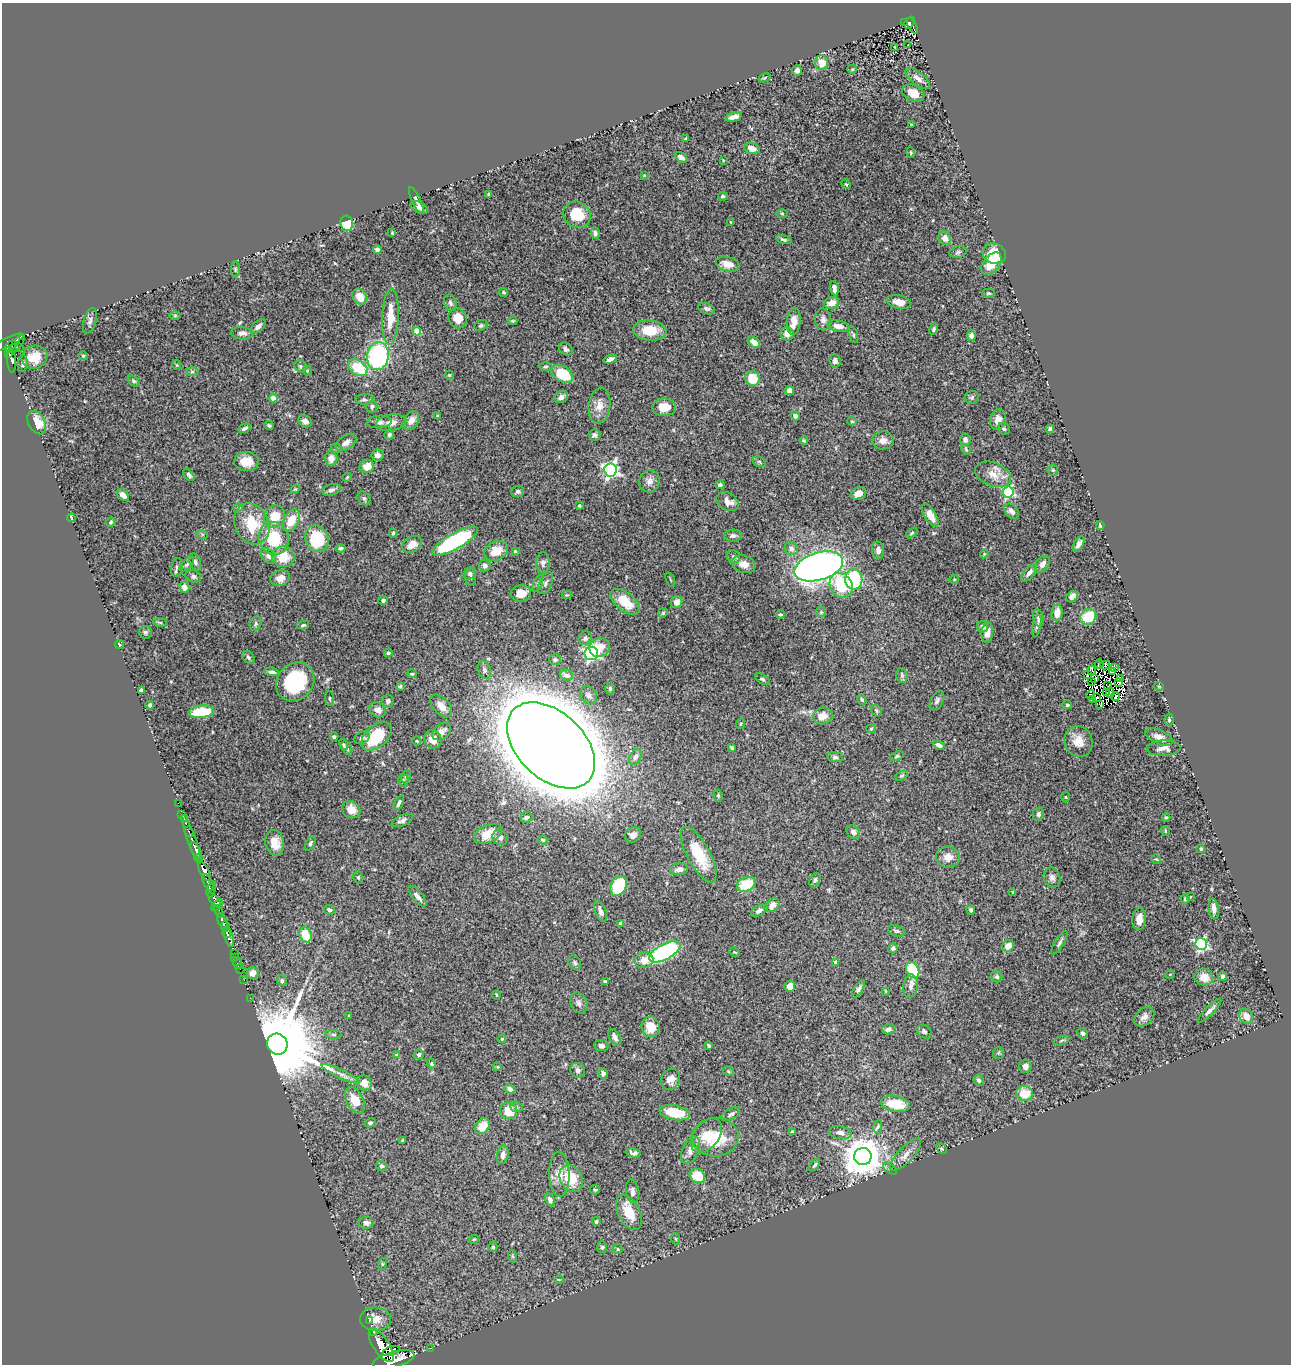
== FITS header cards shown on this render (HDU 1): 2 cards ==
NAXIS1  =                 1289
NAXIS2  =                 1362

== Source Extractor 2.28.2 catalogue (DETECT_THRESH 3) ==
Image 1289 x 1362 px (HDU 1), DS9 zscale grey, 1 PNG px = 1 image px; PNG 1293 x 1366 px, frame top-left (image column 1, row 1362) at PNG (2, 3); each listed source drawn as its Kron ellipse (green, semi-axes under 4 px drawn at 4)
Background 1.96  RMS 0.038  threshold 0.113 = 3 sigma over >= 5 px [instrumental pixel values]
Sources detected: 445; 8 with non-positive FLUX_AUTO (blend fragments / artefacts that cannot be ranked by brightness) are neither listed nor drawn; the other 437 listed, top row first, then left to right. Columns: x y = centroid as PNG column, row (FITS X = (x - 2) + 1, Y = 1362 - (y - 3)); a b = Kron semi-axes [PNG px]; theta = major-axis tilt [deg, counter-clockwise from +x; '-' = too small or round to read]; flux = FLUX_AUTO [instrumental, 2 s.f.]
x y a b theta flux
904 23 2 2 - 20
910 23 6 3 54 220
912 26 8 3 -62 240
908 44 3 2 - 5.4
895 47 3 2 - 1.9
821 63 7 6 - 27
852 69 5 4 - 3
797 70 5 4 - 8.3
764 78 6 3 31 3
918 78 15 6 -39 14
913 93 11 8 -27 31
733 117 8 4 13 12
911 124 2 2 - 1.9
685 139 3 3 - 3.1
752 148 8 5 -17 22
911 153 5 3 - 2.6
681 157 7 4 -34 14
723 160 4 3 - 1.7
644 175 3 3 - 1.9
846 184 5 4 - 2.8
488 195 4 3 - 4.5
723 196 5 4 - 3.9
416 200 14 4 -66 9.2
419 208 9 5 -27 9
782 214 6 4 0 2.8
577 215 14 12 -41 68
731 222 3 2 - 2.4
347 223 7 6 - 83
392 233 4 4 - 1.9
595 233 6 4 -85 6.3
945 238 7 6 - 15
784 240 8 4 -17 5.4
377 250 4 3 - 8.9
958 252 9 5 11 5.7
994 254 12 10 -23 63
728 264 12 7 -16 24
991 264 13 8 50 33
235 270 8 4 90 3.5
834 288 7 4 -80 9.9
504 292 4 4 - 3.5
988 293 6 4 2 3.9
360 297 8 6 -56 27
899 302 12 6 -12 25
450 303 8 6 -70 6.7
831 303 7 5 19 18
707 309 9 5 -20 6.6
175 315 6 3 0 2.6
390 317 28 8 88 52
458 318 10 9 - 34
823 319 11 8 -85 11
90 321 13 6 72 8.3
513 321 5 4 - 3
794 321 13 7 85 24
481 325 7 5 26 4.3
258 326 9 5 43 11
838 326 11 5 -10 16
934 329 6 4 67 4
650 330 17 10 -6 63
417 331 4 4 - 62
242 333 11 6 -3 13
787 334 7 6 - 17
853 335 9 3 -72 3.3
971 335 5 4 - 9.6
754 342 7 4 -38 20
7 343 18 5 27 1800
17 343 11 4 51 340
10 346 7 4 51 1100
19 347 2 2 - 53
566 349 7 5 -40 7.5
9 353 3 3 - 290
83 356 4 4 - 2.5
378 356 14 11 81 380
34 357 13 11 20 38
610 359 7 4 22 9.8
12 360 12 4 -86 330
835 361 7 5 -84 8
23 364 8 5 85 5.6
177 365 5 3 - 2
300 366 6 5 - 5
546 366 7 3 1 3.5
358 368 11 7 -34 90
307 371 5 4 - 3.3
192 372 6 4 0 4
562 374 12 7 -33 91
449 375 4 4 - 2.6
752 379 7 7 - 52
133 381 6 4 -42 4.2
789 390 5 4 - 13
561 397 7 5 28 11
972 397 7 6 - 5.3
273 398 4 4 - 36
364 399 9 5 3 5.4
599 406 18 11 82 27
372 407 6 5 - 5.8
664 407 12 9 0 35
438 416 4 3 - 3.6
795 416 5 4 - 10
998 420 10 8 78 19
305 421 7 5 -27 9.4
411 421 10 7 59 20
852 421 4 4 - 2.8
37 422 12 8 -62 47
379 422 12 6 3 9.9
391 422 15 8 8 17
269 425 5 3 - 3.5
244 428 6 4 24 6.5
1004 429 6 5 - 5.5
1050 429 4 3 - 5.4
389 435 5 5 - 5.3
594 435 6 5 - 7.7
804 440 4 3 - 2.9
965 440 6 5 - 9.6
883 441 11 9 9 15
346 442 12 6 35 16
337 449 6 4 -18 3
966 450 6 4 -63 3.6
377 455 6 5 - 11
331 459 7 6 - 22
246 462 12 9 -2 39
759 462 7 5 -31 4.2
367 466 7 6 - 31
610 470 6 6 - 730
1053 470 5 5 - 4.2
993 474 18 11 -22 34
189 475 7 4 -47 6.2
347 477 4 3 - 2
650 481 11 10 - 15
720 485 4 4 - 5.3
295 489 5 4 - 2.7
331 490 9 5 17 7.7
518 491 6 5 - 6.8
1008 492 5 5 - 300
858 493 8 6 26 18
123 495 7 4 -47 15
364 498 8 5 -49 5.8
728 502 12 8 -31 21
579 506 4 3 - 2.6
238 508 5 4 - 3
1011 511 9 6 -46 10
930 515 13 5 -60 28
274 516 11 10 - 47
71 518 4 2 - 3.2
291 520 12 7 63 47
111 522 5 4 - 4.9
252 524 21 17 -63 87
1100 525 4 3 - 4.5
393 533 4 4 - 3.9
912 533 7 4 37 3.7
202 534 6 3 -18 2.8
733 536 9 6 1 8.4
274 538 16 14 -69 99
317 539 13 11 -69 140
455 541 25 8 30 290
412 544 10 7 33 23
1079 544 8 4 59 11
341 548 5 3 - 5.6
791 549 7 6 - 12
878 550 8 6 -84 12
496 551 12 9 26 41
515 551 4 3 - 2.9
984 554 4 3 - 2.4
268 556 9 6 -44 8.9
283 557 11 10 - 50
734 557 7 6 - 5.9
195 562 9 5 -69 6
543 563 10 7 90 9.2
187 564 9 4 44 5.7
744 564 12 8 -17 21
1042 564 9 6 53 15
485 565 6 5 - 9
819 566 25 13 17 1800
177 567 9 6 80 6.8
470 573 6 5 - 5.3
1029 573 10 5 49 12
193 577 8 6 -21 6.5
471 577 8 5 -87 5.8
280 578 10 7 21 21
854 579 10 8 89 190
954 579 5 4 - 3.1
670 580 8 2 -69 2.4
538 583 9 4 69 5.1
545 583 12 6 66 8.4
841 585 13 11 -54 100
184 587 5 5 - 23
521 593 10 8 6 28
566 595 5 4 - 2.7
1072 597 6 5 - 15
383 600 4 4 - 5.2
625 602 17 9 -38 72
676 602 6 5 - 14
821 612 5 5 - 3.3
663 613 5 4 - 3.1
1057 613 8 5 83 30
781 614 4 3 - 3.4
1088 617 8 7 - 76
1038 618 9 5 -77 13
160 622 7 3 -9 3
256 624 7 5 66 5
303 625 6 4 9 4.2
1037 626 11 4 78 5.4
983 627 5 5 - 10
145 632 6 6 - 5.6
987 632 10 5 85 22
585 638 7 6 - 9
119 644 5 3 - 3.7
600 647 10 9 - 32
388 653 4 4 - 5.4
591 654 7 6 - 530
248 657 7 5 -46 5
555 660 6 5 - 6.1
1099 664 4 3 - 12
1105 665 5 3 - 12
1114 668 3 2 - 0.12
484 670 9 6 -71 8.9
1092 670 4 2 - 0.19
1112 671 3 2 - 5
272 672 7 4 -6 7.2
412 674 5 4 - 2.8
1088 674 3 2 - 4.2
566 675 7 5 -23 12
902 675 7 5 -70 5.6
1121 678 3 2 - 2.6
762 679 8 4 -33 4.4
1095 679 3 2 - 0.83
1091 681 3 2 - 2
295 682 21 17 47 200
1118 682 4 3 - 0.73
400 686 4 4 - 3.5
1108 686 3 2 - 2.3
1159 686 5 3 - 1.9
610 688 6 4 89 5
141 690 4 4 - 7.1
1107 693 3 2 - 4.2
1110 693 5 3 - 1.7
589 695 9 8 - 10
1091 695 4 2 - 0.9
1115 697 4 2 - 2.7
1097 698 4 2 - 0.82
330 699 7 4 -83 3.9
862 699 5 4 - 3.2
1093 700 4 2 - 1.4
388 701 6 6 - 7.4
937 701 10 6 61 8.2
1100 704 2 2 - 2.3
150 705 4 3 - 5
1067 705 4 4 - 4
441 706 13 8 -49 25
378 710 8 7 - 17
876 711 6 4 -56 3.7
201 712 13 6 6 92
823 716 10 8 15 25
1169 720 6 5 - 3.7
740 724 5 3 - 2.6
871 729 5 4 - 3
442 731 10 7 42 15
376 736 18 11 42 120
334 737 4 3 - 5.1
1159 737 15 7 -25 18
362 738 8 6 28 7.1
433 739 9 8 - 25
417 741 4 3 - 1.9
1078 741 15 14 - 32
343 745 6 4 -59 3.9
551 745 52 33 -44 22000
939 745 6 3 -25 8.3
347 748 7 4 -60 5
731 748 4 3 - 4
1164 748 17 7 3 16
897 756 7 4 22 3.8
635 757 8 5 63 9.9
835 757 8 5 -8 6.3
901 776 7 4 29 3.1
406 777 6 4 65 4.4
403 780 6 5 - 4.6
718 795 6 4 -79 2.6
1066 797 5 3 - 2.6
178 803 2 2 - 19
399 803 8 4 63 6.8
351 810 9 8 - 24
182 814 3 2 - 26
1038 814 6 5 - 7.8
526 817 6 5 - 5.3
1166 817 4 3 - 2.1
184 819 2 2 - 20
402 821 11 5 23 9.4
1165 831 5 3 - 2
189 832 6 3 -71 220
853 832 7 6 - 9.7
488 834 14 8 24 49
633 835 8 7 - 15
500 837 8 7 - 10
192 839 26 3 -71 910
543 840 4 3 - 4.1
275 843 13 9 -78 31
310 843 8 4 63 4.9
1201 849 4 3 - 3.8
196 851 9 4 -62 4000
699 855 31 11 -62 87
948 857 12 10 -4 22
199 859 5 3 - 1100
1156 859 5 4 - 2.3
679 869 9 6 10 15
204 871 10 4 -64 6700
358 877 6 5 - 3.7
1052 877 10 8 -69 11
815 880 7 5 67 6.3
208 883 9 4 -65 1200
746 884 10 7 26 75
619 886 10 7 64 150
211 889 8 4 77 1400
1013 892 3 3 - 2.1
417 896 13 5 -50 12
1190 897 4 3 - 2.1
1185 899 5 4 - 5.1
214 900 9 4 -52 1100
217 905 7 3 48 480
772 905 8 6 44 18
1214 909 10 5 -82 13
329 910 5 4 - 5.9
971 910 4 4 - 6.1
219 911 7 3 -64 230
600 911 11 5 -69 14
759 911 8 5 30 8.7
1139 919 11 7 85 18
222 922 8 3 -66 2600
620 923 3 3 - 5.9
225 927 5 4 - 940
896 931 9 5 -17 5.1
227 933 4 3 - 1500
305 935 8 6 -68 56
229 937 11 4 -74 2700
1059 943 13 4 58 7.6
1201 944 6 5 - 390
1008 946 6 5 - 21
893 948 5 5 - 5.2
665 952 17 7 28 400
734 952 5 3 - 2.4
234 953 2 2 - 33
235 957 4 3 - 46
644 960 9 7 15 32
836 962 4 3 - 9.8
237 963 6 3 -70 120
575 963 7 6 - 5.4
240 969 5 3 - 29
912 970 8 6 -61 97
253 973 6 6 - 20
1170 974 5 3 - 1.8
1223 976 5 4 - 6.1
997 977 6 5 - 5.8
1204 977 9 8 - 24
244 980 2 2 - 30
282 981 5 5 - 4.3
605 982 4 4 - 6.9
790 986 6 5 - 18
910 986 12 7 85 12
858 989 10 4 59 7
885 991 4 2 - 2.1
496 995 5 3 - 2.2
250 998 2 2 - 27
579 1003 11 8 -67 11
1210 1010 16 4 46 9.9
349 1016 3 2 - 1.7
1246 1016 8 6 -56 24
1144 1017 11 8 43 14
651 1027 10 9 - 38
889 1029 6 5 - 8.8
924 1032 8 6 -35 5.7
1083 1033 5 5 - 6.4
334 1034 8 4 -2 4.9
615 1037 8 5 -61 12
502 1039 4 3 - 2.6
1061 1040 8 3 19 4.2
277 1044 11 10 - 52000
709 1045 4 3 - 3.4
601 1046 7 5 -5 12
998 1053 6 5 - 3.7
419 1054 5 4 - 5.6
396 1055 4 4 - 2.4
432 1064 5 4 - 3.7
1025 1066 6 6 - 11
497 1067 4 3 - 2.4
578 1070 7 7 - 9.1
728 1071 6 4 -20 2.7
603 1073 5 4 - 7.9
340 1074 21 4 -26 17
671 1079 11 9 64 18
979 1080 5 5 - 4.7
364 1083 8 7 - 25
510 1089 6 4 -26 8.4
1025 1093 8 7 - 47
355 1100 14 8 -62 44
895 1104 15 8 -11 67
516 1107 6 5 - 5
509 1111 8 8 - 55
675 1113 15 7 -11 75
731 1114 10 5 33 6.9
370 1123 6 4 23 5
482 1126 9 6 52 39
878 1127 7 4 79 4.1
792 1132 4 3 - 3
840 1133 11 6 -11 12
706 1136 19 12 52 40
715 1137 23 19 4 92
402 1140 3 2 - 2.3
941 1148 6 4 -44 3.3
690 1150 14 8 67 18
633 1153 7 4 -12 6.9
503 1155 9 5 77 12
905 1155 21 7 46 21
863 1156 8 8 - 7500
815 1165 7 3 53 4.7
382 1166 5 5 - 6.8
890 1169 8 3 -37 3.6
559 1174 22 10 -89 31
697 1176 8 7 - 56
571 1178 14 11 -61 62
595 1190 5 4 - 3.4
632 1191 12 6 -82 9.6
550 1200 7 4 -64 9.3
629 1212 19 11 -63 52
596 1221 4 4 - 4.4
366 1223 7 6 - 9.4
474 1239 5 3 - 2
676 1239 6 3 -71 2.7
493 1247 5 4 - 3.2
602 1247 6 5 - 4.7
618 1249 5 4 - 3.3
512 1256 6 4 -71 2.9
382 1264 6 4 73 2.9
559 1280 4 3 - 1.8
376 1319 15 11 -3 28
369 1321 2 2 - 28
373 1331 3 3 - 280
381 1346 19 8 -56 12000
430 1348 2 2 - 26
391 1351 9 4 18 3000
393 1360 21 8 14 13000
At the frame edge (FLAGS 8, measured only in part): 1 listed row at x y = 393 1360
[8 non-positive-flux detections neither listed nor drawn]